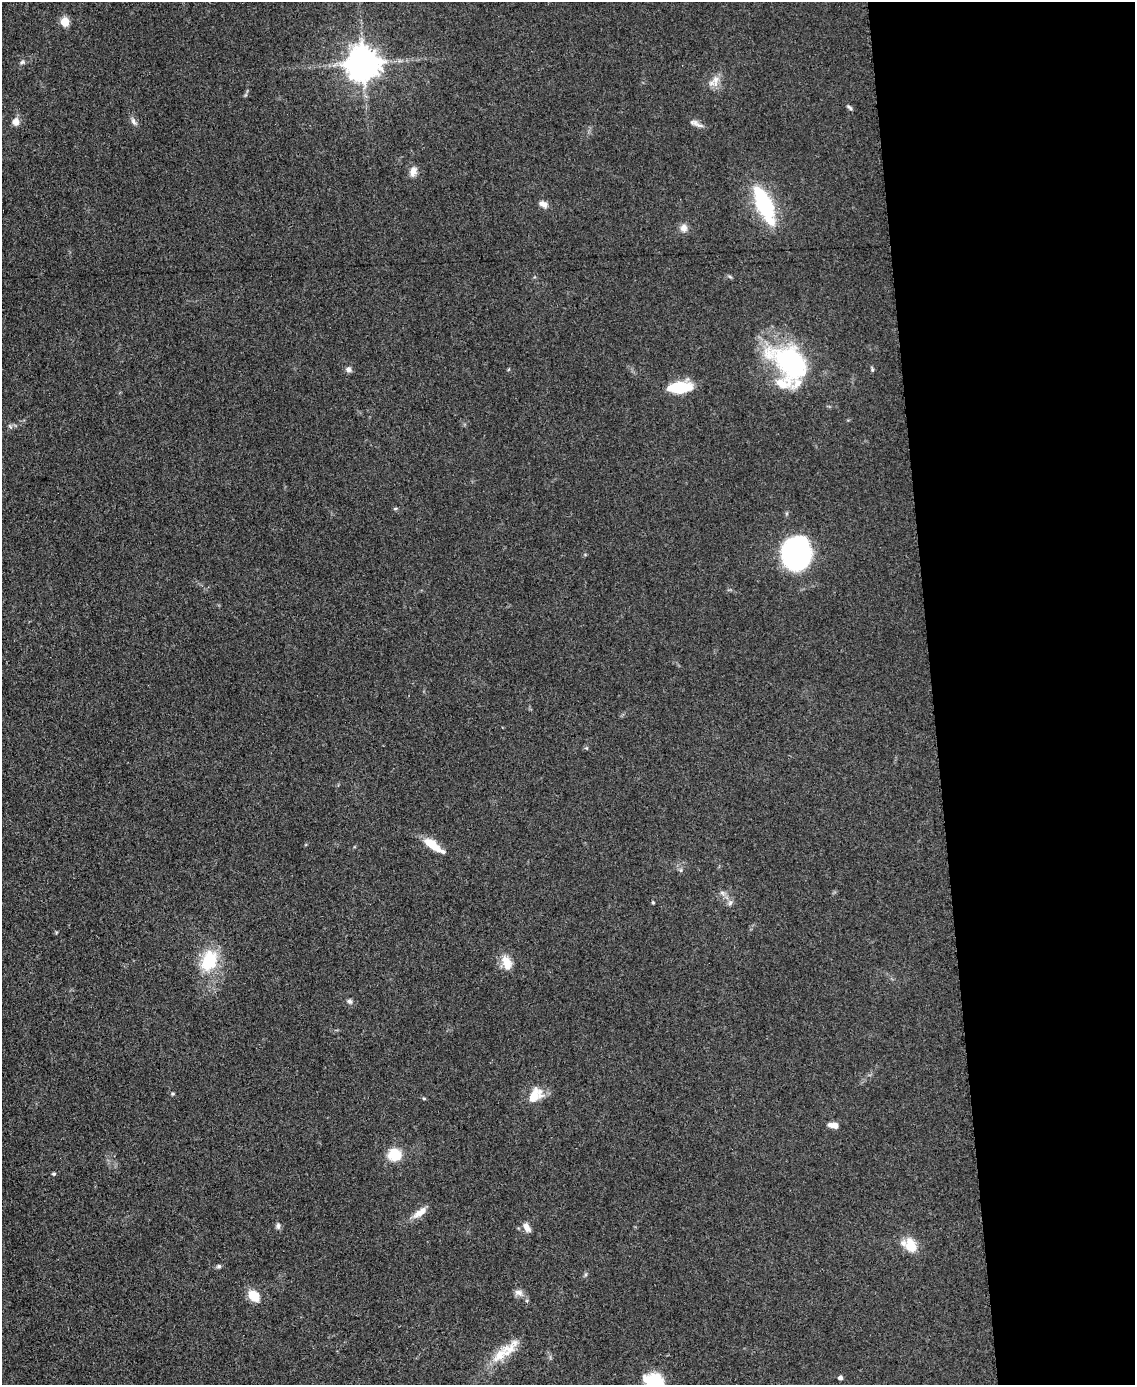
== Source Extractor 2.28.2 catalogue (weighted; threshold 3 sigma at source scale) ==
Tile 8 of 4 x 3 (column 4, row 2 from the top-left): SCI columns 3404-4536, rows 1626-3008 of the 4543 x 4526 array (HDU 1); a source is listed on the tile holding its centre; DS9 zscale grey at full resolution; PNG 1137 x 1387 px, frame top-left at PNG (2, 2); no overlay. Shown black and unused: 18% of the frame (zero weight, under 3 of 5 exposures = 1% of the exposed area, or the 3 px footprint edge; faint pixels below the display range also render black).
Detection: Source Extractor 2.28.2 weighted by HDU 2 'WHT'; one run over the whole footprint, this tile lists its part. Background 0.0622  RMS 0.006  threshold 0.0271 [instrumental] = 3 sigma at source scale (4.5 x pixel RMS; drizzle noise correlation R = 1.50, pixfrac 1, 0.05/0.05 arcsec/px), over >= 5 px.
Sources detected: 45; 4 inside a brighter listed object's ellipse — not listed separately; the other 41 listed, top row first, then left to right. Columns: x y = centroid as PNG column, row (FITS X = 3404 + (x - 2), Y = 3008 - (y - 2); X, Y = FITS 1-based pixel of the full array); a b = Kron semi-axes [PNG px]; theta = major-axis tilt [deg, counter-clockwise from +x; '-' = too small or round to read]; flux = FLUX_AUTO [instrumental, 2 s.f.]
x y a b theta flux
65 22 5 5 - 21
22 62 7 5 22 1.2
363 63 10 9 - 1300
715 81 16 9 85 5.3
849 107 9 3 -41 1.1
133 121 10 6 -62 2.1
16 122 9 7 88 4
697 124 19 6 -32 3
413 171 13 9 63 4.1
543 204 11 7 -28 3.3
764 205 45 16 -67 46
684 228 9 9 - 3.7
791 363 58 36 -45 79
348 369 7 7 - 2.1
872 370 6 4 -89 0.96
680 387 24 11 4 24
395 508 6 4 2 0.78
796 553 23 20 79 150
431 843 20 11 -22 9.1
681 870 6 4 71 0.92
653 902 4 3 - 0.7
730 903 8 5 64 1.6
209 960 25 17 68 27
507 962 19 11 -69 8.6
350 1001 7 6 - 1.6
173 1094 5 4 - 0.73
535 1095 20 14 46 12
424 1098 5 3 - 0.67
833 1125 11 6 -8 4.3
394 1155 11 10 - 17
54 1174 4 4 - 0.88
419 1213 19 8 30 5.9
278 1226 9 5 90 1.6
527 1227 12 7 -61 3.7
911 1245 16 12 -66 12
219 1266 7 5 14 1.2
518 1292 12 8 -7 3
254 1296 12 9 -43 12
500 1355 26 13 43 14
840 1378 4 4 - 2
654 1382 22 17 -36 25
Isophote crosses this tile's border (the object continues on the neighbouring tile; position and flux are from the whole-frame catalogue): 1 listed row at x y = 654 1382